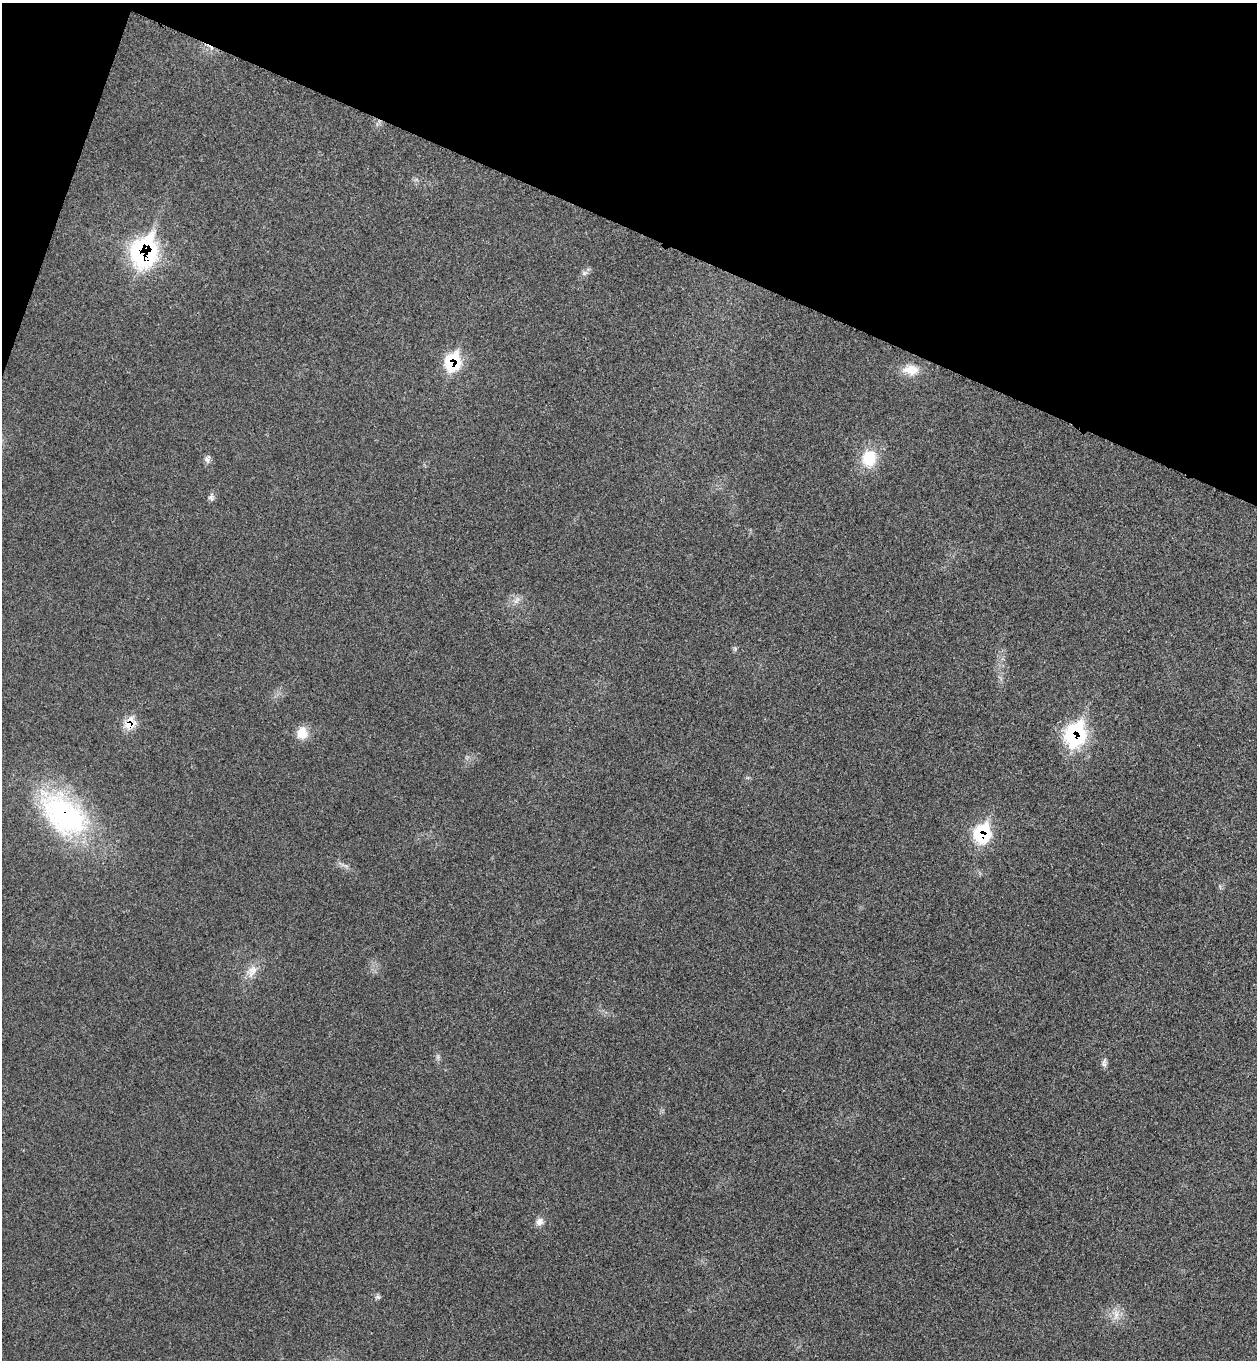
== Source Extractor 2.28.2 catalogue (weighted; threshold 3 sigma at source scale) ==
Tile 2 of 4 x 4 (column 2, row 1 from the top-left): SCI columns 1448-2702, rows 4104-5461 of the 5534 x 5489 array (HDU 1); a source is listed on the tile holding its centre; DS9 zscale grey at full resolution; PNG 1259 x 1362 px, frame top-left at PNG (2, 3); no overlay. Shown black and unused: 18% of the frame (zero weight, under 3 of 4 exposures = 6% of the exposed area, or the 3 px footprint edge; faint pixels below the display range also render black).
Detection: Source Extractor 2.28.2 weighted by HDU 2 'WHT'; one run over the whole footprint, this tile lists its part. Background 0.0414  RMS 0.0068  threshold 0.0308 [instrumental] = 3 sigma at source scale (4.5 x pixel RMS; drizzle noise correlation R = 1.50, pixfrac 1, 0.05/0.05 arcsec/px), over >= 5 px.
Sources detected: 18; all 18 listed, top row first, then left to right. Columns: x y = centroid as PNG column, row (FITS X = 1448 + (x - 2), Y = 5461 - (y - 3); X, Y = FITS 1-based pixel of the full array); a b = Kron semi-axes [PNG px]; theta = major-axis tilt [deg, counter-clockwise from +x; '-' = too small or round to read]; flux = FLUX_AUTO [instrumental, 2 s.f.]
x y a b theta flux
144 252 19 15 70 160
584 273 8 6 20 2.1
452 362 16 12 69 41
911 370 20 12 -2 11
869 458 22 18 77 21
207 460 10 7 -54 2.5
211 498 10 5 -38 1.7
516 600 12 6 51 3.4
130 724 13 10 65 13
302 733 16 13 87 9.3
1075 735 15 12 68 110
64 815 68 42 -41 130
982 834 13 11 67 62
253 970 18 12 33 8.1
1104 1062 13 5 83 2.3
540 1222 11 9 49 3.8
378 1297 9 4 -19 1.4
1116 1315 15 8 85 6.1
Overlapping masked pixels (flux is a lower limit): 6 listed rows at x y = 144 252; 452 362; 130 724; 1075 735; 64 815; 982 834